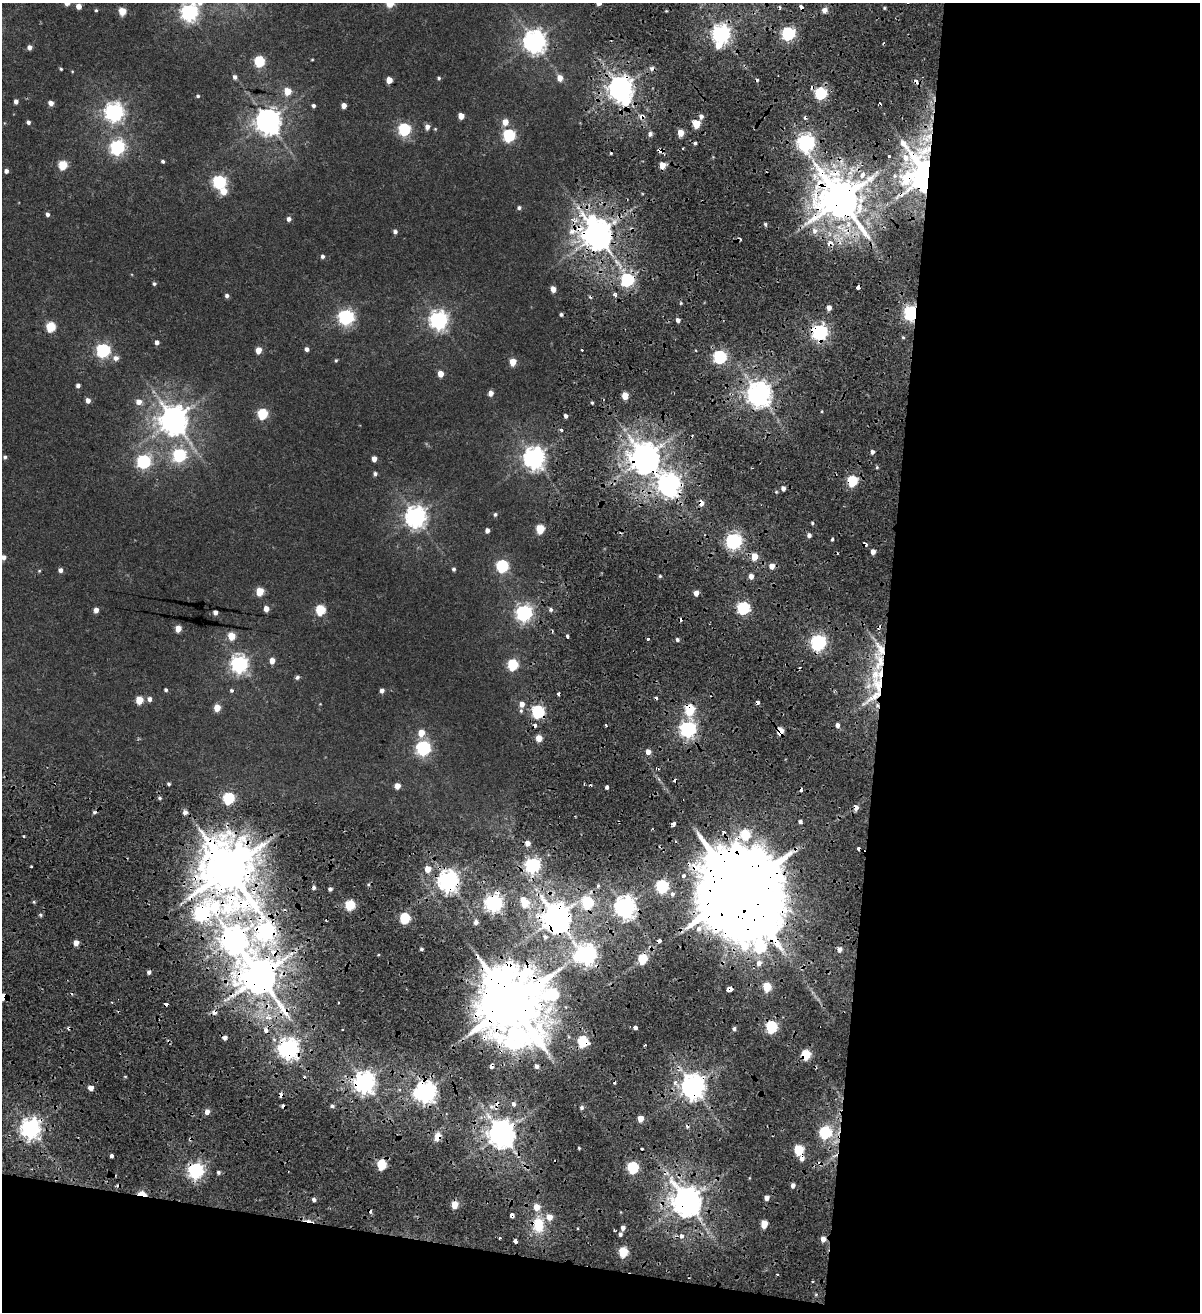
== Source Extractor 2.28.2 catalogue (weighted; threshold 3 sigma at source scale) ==
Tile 16 of 4 x 4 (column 4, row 4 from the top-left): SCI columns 3889-5086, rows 14-1323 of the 5438 x 5254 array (HDU 1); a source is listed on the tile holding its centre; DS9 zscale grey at full resolution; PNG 1202 x 1314 px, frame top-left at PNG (2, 3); no overlay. Shown black and unused: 31% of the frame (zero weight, under 2 of 4 exposures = <1% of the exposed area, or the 3 px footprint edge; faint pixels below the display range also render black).
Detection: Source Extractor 2.28.2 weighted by HDU 2 'WHT'; one run over the whole footprint, this tile lists its part. Background 0.00679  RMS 0.0025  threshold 0.0113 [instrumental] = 3 sigma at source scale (4.5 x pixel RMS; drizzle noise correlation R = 1.50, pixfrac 1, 0.0396/0.0396 arcsec/px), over >= 5 px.
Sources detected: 339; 1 too faint to see at this stretch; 3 inside a brighter object's white glare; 51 cosmic-ray / hot-pixel residue — not listed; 7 inside a brighter listed object's ellipse — not listed separately; the other 277 listed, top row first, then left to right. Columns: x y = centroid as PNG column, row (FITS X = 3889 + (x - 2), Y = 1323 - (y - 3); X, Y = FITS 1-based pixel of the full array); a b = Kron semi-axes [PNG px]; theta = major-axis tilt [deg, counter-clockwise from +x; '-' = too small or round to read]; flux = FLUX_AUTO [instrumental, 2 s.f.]
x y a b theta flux
599 3 4 4 - 1.3
79 6 5 4 - 1.8
801 7 4 3 - 2.4
884 8 5 3 - 0.25
96 10 4 4 - 0.28
824 10 6 6 - 1.2
122 11 5 5 - 6.2
189 12 7 7 - 92
788 33 6 6 - 42
721 34 7 6 - 120
534 41 8 8 - 180
718 45 7 6 - 2.7
29 47 4 4 - 1.2
312 60 4 3 - 0.19
259 61 6 5 - 18
61 69 4 3 - 0.29
72 71 4 3 - 0.19
235 77 5 5 - 0.76
439 78 5 4 - 0.36
560 78 6 5 - 2.2
389 80 5 5 - 3.2
916 82 4 3 - 2.7
620 88 8 7 - 250
287 91 5 5 - 4.2
820 93 6 5 - 30
198 96 4 4 - 0.36
16 101 4 4 - 0.96
51 103 5 5 - 1.3
344 105 4 4 - 1.8
313 106 4 4 - 0.57
114 112 7 7 - 120
461 116 5 4 - 2.8
642 116 6 5 - 1.5
701 116 5 5 - 0.9
268 121 8 8 - 260
28 122 4 4 - 0.66
505 122 6 5 - 2.7
696 124 5 5 - 6.3
427 127 6 5 - 1.3
404 129 6 6 - 32
435 129 5 4 - 0.24
681 133 5 4 - 3.9
650 134 6 5 - 0.79
509 135 6 6 - 31
929 136 9 9 - 2.6
695 143 3 3 - 1.9
806 143 7 6 - 100
117 147 7 6 - 58
889 156 3 3 - 0.71
905 157 10 9 - 2.4
163 161 4 3 - 0.43
63 165 5 5 - 10
662 165 5 5 - 2.9
6 171 4 4 - 0.86
862 175 6 4 67 2.3
925 175 13 11 -62 600
219 182 6 6 - 43
224 191 6 6 - 3.5
840 199 13 12 - 1100
519 208 5 4 - 0.51
48 214 5 4 - 0.75
289 219 5 5 - 0.92
765 224 5 3 - 0.4
814 231 8 7 - 1.4
395 232 5 4 - 0.65
597 234 11 9 -61 450
830 243 8 7 - 2
322 256 5 4 - 0.58
627 280 6 6 - 41
154 284 4 4 - 0.48
858 287 4 3 - 1.7
553 289 5 4 - 2.1
615 295 4 3 - 1
227 296 4 4 - 0.7
681 303 4 4 - 0.29
829 308 5 4 - 1.4
911 313 6 5 - 60
346 317 7 6 - 66
438 320 7 7 - 110
678 320 5 4 - 0.79
51 327 6 5 - 12
820 332 7 6 - 76
157 342 5 4 - 0.91
307 349 5 4 - 0.85
103 350 6 6 - 49
258 350 5 5 - 2.8
720 357 6 6 - 38
116 358 7 6 - 1.2
336 360 5 4 - 0.29
513 362 5 5 - 3.7
440 374 5 4 - 2.6
78 386 4 4 - 0.74
490 393 5 4 - 1.5
759 393 8 7 - 250
625 396 5 4 - 4.3
88 400 5 4 - 1.3
139 402 6 6 - 1.8
592 403 4 3 - 0.32
262 414 6 5 - 17
566 416 4 3 - 0.76
174 420 9 9 - 360
561 430 5 4 - 0.42
872 452 5 4 - 0.74
179 455 7 6 - 33
5 457 5 5 - 0.44
644 457 9 8 - 450
534 458 8 7 - 180
374 459 5 4 - 1.8
144 461 7 6 - 46
877 467 4 4 - 0.29
375 474 5 5 - 0.62
852 481 6 5 - 19
669 484 8 8 - 180
783 488 5 4 - 1.1
701 503 6 5 - 1.9
495 514 5 5 - 0.46
415 516 8 7 - 170
812 523 4 3 - 0.32
540 529 6 5 - 8.5
487 530 4 4 - 0.99
809 535 5 4 - 0.8
832 539 3 3 - 0.55
734 541 6 6 - 76
873 552 4 4 - 1.4
3 557 5 5 - 1.2
754 557 5 5 - 4.2
502 566 6 6 - 30
772 566 5 5 - 1.9
454 569 4 4 - 0.47
60 570 5 5 - 0.86
39 571 5 4 - 0.27
660 576 4 4 - 0.33
751 576 5 5 - 1.3
260 591 5 5 - 5.9
696 593 5 4 - 1.7
743 608 6 6 - 37
266 609 5 4 - 1.8
96 610 5 4 - 1.4
320 610 6 5 - 13
551 610 6 5 - 0.6
215 612 4 4 - 1.2
524 613 7 6 - 79
178 629 5 4 - 3
231 636 5 5 - 4.8
568 636 4 3 - 2.1
648 639 3 3 - 0.88
677 640 4 4 - 0.55
818 642 7 6 - 66
272 661 5 5 - 2
879 662 29 14 89 8.8
239 664 7 7 - 89
512 665 6 6 - 18
297 677 5 4 - 0.57
878 685 24 15 -71 9
166 690 4 4 - 0.43
231 690 5 5 - 0.42
382 690 5 4 - 0.94
149 699 6 5 - 0.91
139 700 5 5 - 5.6
757 702 4 3 - 1.7
522 704 6 6 - 1.5
217 708 5 5 - 3.8
690 710 7 5 -86 16
521 711 7 4 89 0.42
537 712 6 6 - 34
535 725 4 3 - 2.1
606 725 3 2 - 0.53
837 725 5 4 - 0.83
688 729 7 6 - 77
780 731 5 5 - 4.7
421 733 7 6 - 3.3
539 738 5 5 - 3.1
423 748 7 6 - 57
648 752 5 4 - 1.6
169 784 4 3 - 0.4
397 786 5 5 - 1.9
607 787 3 3 - 0.86
160 798 5 4 - 0.4
228 798 6 6 - 24
856 807 4 4 - 3.4
185 812 6 5 - 1
800 822 4 4 - 0.67
673 824 5 3 - 2.1
24 836 3 2 - 0.24
527 843 5 5 - 1.5
532 865 6 6 - 73
229 869 19 16 -87 1400
428 869 6 5 - 2.6
684 876 3 3 - 2.4
448 881 7 7 - 170
598 886 4 3 - 0.44
662 886 6 6 - 38
314 887 5 4 - 0.61
330 889 4 4 - 0.68
739 890 28 23 -66 6200
672 894 6 6 - 0.71
34 902 5 4 - 0.3
494 903 7 6 - 100
524 903 8 6 -63 7.4
587 903 6 6 - 23
350 905 6 5 - 15
625 907 7 7 - 190
202 913 16 9 21 78
41 915 5 4 - 0.39
556 917 9 8 - 460
405 918 6 5 - 18
476 922 6 5 - 1.1
699 929 9 7 49 1.6
266 931 9 8 - 110
545 937 6 5 - 0.61
233 938 10 10 - 290
659 941 4 3 - 2
76 943 5 4 - 1.8
421 949 4 3 - 0.41
839 949 6 5 - 1.1
274 953 12 9 -31 3.3
587 954 7 7 - 130
643 959 6 5 - 13
759 963 7 6 - 1.4
259 976 12 10 -56 790
767 987 5 5 - 8.6
729 989 5 4 - 7.2
3 997 6 5 - 4.2
338 1003 3 2 - 0.33
512 1003 21 20 - 2700
269 1017 10 7 -12 1.8
635 1027 4 3 - 2.8
771 1027 6 5 - 28
342 1029 3 2 - 0.28
734 1029 4 4 - 0.59
266 1030 4 3 - 2.1
583 1041 6 6 - 21
289 1048 7 7 - 160
805 1055 6 5 - 12
491 1066 4 3 - 3
536 1066 5 5 - 0.84
364 1082 8 7 - 180
693 1086 8 7 - 260
91 1088 5 4 - 1.6
426 1092 8 7 - 170
514 1104 6 5 - 0.69
332 1106 4 3 - 1.1
582 1108 4 4 - 0.48
207 1112 5 5 - 1.5
640 1118 5 4 - 2.6
31 1128 7 7 - 150
501 1133 8 8 - 370
825 1133 6 6 - 24
437 1137 12 8 72 1.8
190 1139 6 4 47 0.35
579 1148 3 2 - 0.23
798 1150 6 5 - 13
111 1156 3 3 - 1.1
802 1158 7 5 87 1.3
381 1164 6 5 - 13
633 1168 6 6 - 24
196 1170 7 6 - 76
218 1172 5 4 - 0.45
793 1185 5 4 - 0.83
142 1194 10 5 -11 3.5
767 1198 4 4 - 1.4
314 1200 4 3 - 0.62
687 1201 9 8 - 430
455 1205 5 5 - 3.8
512 1215 4 4 - 3.3
764 1224 5 5 - 4.6
538 1225 20 14 -86 7.2
623 1228 4 4 - 0.89
614 1230 3 2 - 0.39
620 1234 4 4 - 0.53
681 1236 4 4 - 1.7
500 1238 3 2 - 0.31
823 1239 6 5 - 1.4
515 1241 4 4 - 1.9
623 1252 6 5 - 11
777 1274 3 2 - 0.28
812 1281 3 2 - 0.27
Overlapping masked pixels (flux is a lower limit): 62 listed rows (the first 20) at x y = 801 7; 916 82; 620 88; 642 116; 929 136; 862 175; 925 175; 840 199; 597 234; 830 243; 627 280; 858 287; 911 313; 820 332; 644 457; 852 481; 669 484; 701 503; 818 642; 879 662
Isophote crosses this tile's border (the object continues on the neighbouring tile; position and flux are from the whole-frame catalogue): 4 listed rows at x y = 599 3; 189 12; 3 557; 3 997